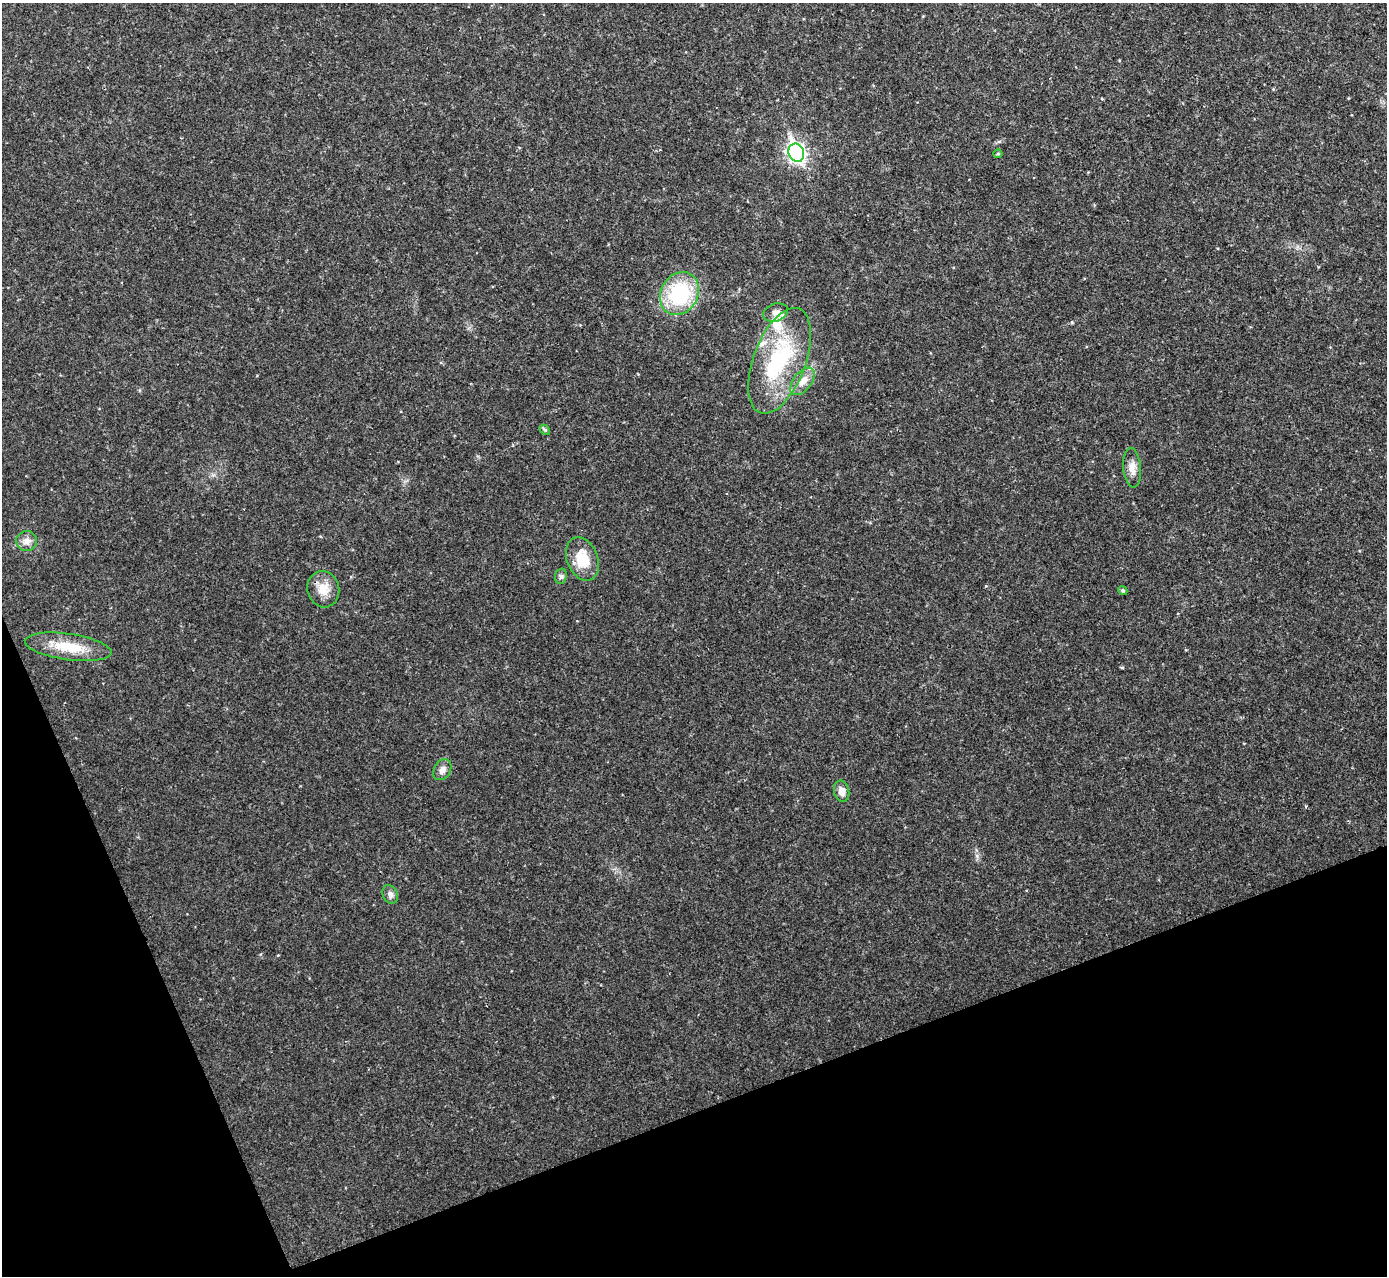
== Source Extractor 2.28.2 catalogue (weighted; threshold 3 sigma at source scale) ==
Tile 14 of 4 x 4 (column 2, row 4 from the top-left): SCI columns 1387-2771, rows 153-1426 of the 5544 x 5531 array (HDU 1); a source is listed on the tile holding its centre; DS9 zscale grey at full resolution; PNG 1389 x 1278 px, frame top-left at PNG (2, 3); each listed source drawn as its Kron ellipse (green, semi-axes under 4 px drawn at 4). Shown black and unused: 19% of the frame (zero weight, under 2 of 3 exposures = <1% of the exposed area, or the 3 px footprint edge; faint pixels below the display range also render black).
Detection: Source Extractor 2.28.2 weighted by HDU 2 'WHT'; one run over the whole footprint, this tile lists its part. Background 0.0828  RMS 0.0084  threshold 0.0378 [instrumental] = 3 sigma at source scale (4.5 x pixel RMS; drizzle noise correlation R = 1.50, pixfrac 1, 0.05/0.05 arcsec/px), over >= 5 px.
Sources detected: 20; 1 inside a brighter object's white glare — neither listed nor drawn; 2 inside a brighter listed object's ellipse — not listed separately; the other 17 listed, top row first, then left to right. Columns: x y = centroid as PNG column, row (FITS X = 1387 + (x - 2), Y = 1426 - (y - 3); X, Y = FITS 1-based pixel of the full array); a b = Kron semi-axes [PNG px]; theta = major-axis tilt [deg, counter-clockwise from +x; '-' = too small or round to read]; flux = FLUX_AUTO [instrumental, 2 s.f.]
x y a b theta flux
796 153 9 7 -66 310
998 154 4 4 - 0.95
679 294 22 18 59 67
776 313 13 8 18 5.1
780 361 56 26 69 83
803 381 16 9 51 8.9
545 430 6 4 -41 1.1
1132 468 20 9 -85 7.7
27 541 10 10 - 5.3
582 559 22 15 -68 22
561 576 8 6 75 2.3
323 589 18 16 -74 13
1123 591 5 4 - 1.6
68 647 43 13 -8 26
442 770 11 8 60 4.8
842 791 11 7 -77 6
390 894 9 7 -63 3.5